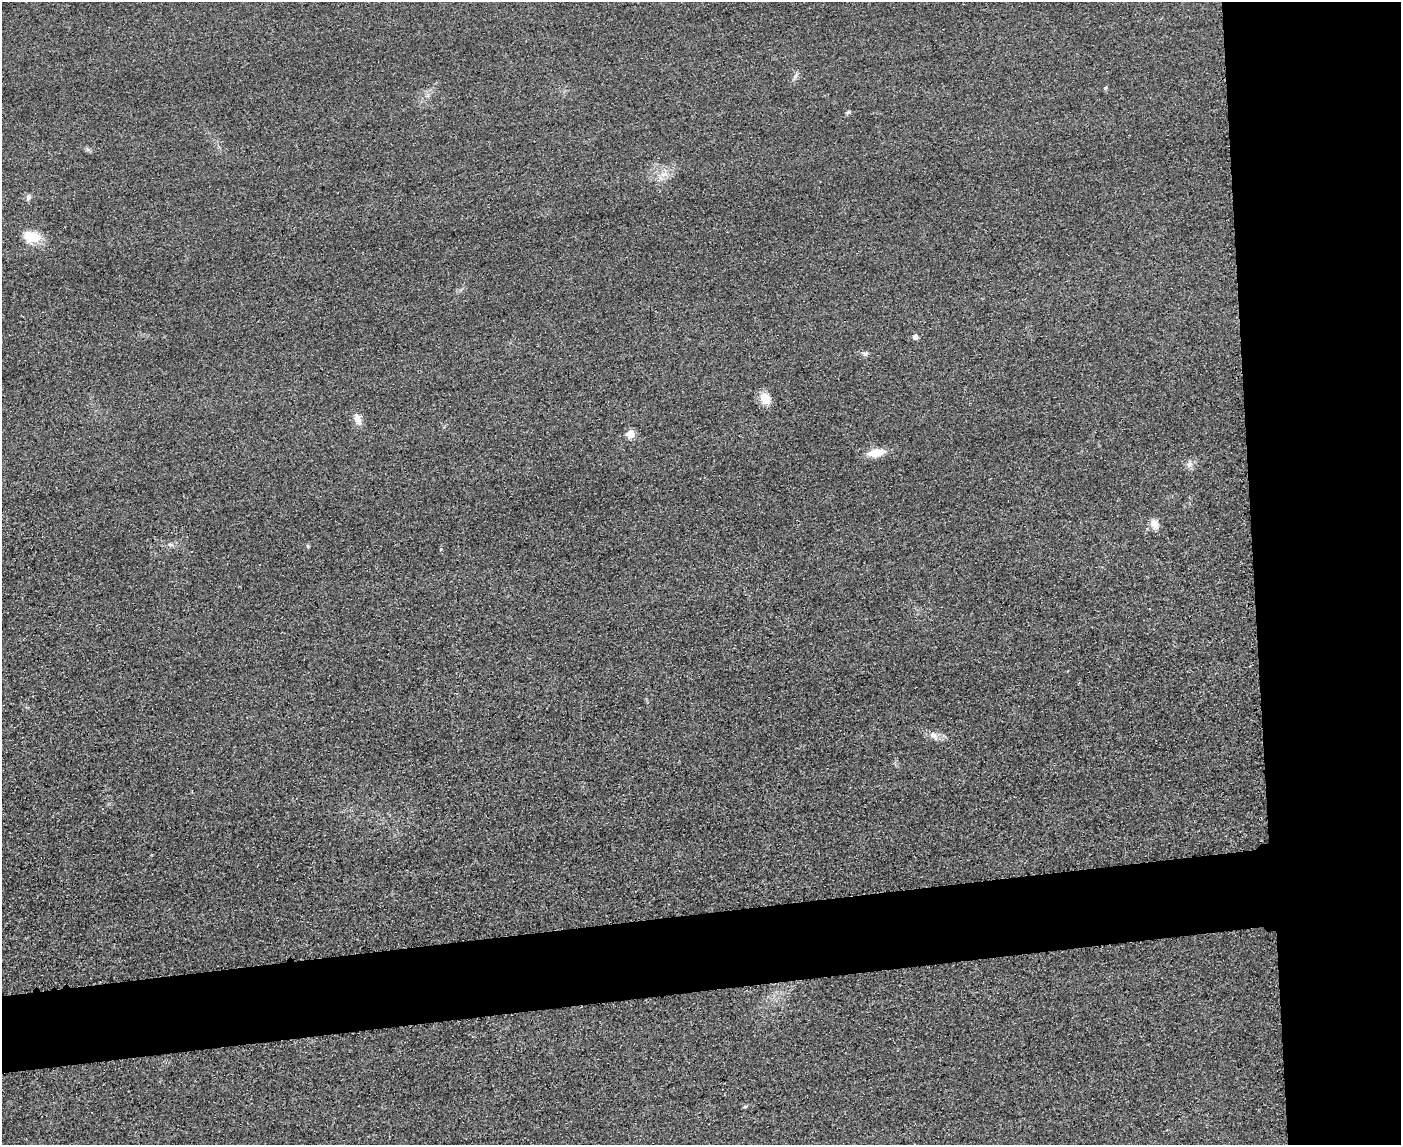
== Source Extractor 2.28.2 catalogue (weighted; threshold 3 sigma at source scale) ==
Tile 6 of 3 x 4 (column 3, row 2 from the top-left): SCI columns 3051-4449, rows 2308-3450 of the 4592 x 4615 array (HDU 1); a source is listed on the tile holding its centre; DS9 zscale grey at full resolution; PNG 1403 x 1147 px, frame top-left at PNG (2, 2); no overlay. Shown black and unused: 17% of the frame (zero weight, under 3 of 4 exposures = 3% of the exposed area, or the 3 px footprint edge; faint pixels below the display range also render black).
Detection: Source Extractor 2.28.2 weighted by HDU 2 'WHT'; one run over the whole footprint, this tile lists its part. Background 0.0674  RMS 0.017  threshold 0.0782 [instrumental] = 3 sigma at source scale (4.5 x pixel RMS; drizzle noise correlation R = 1.50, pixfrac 1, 0.05/0.05 arcsec/px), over >= 5 px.
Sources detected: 15; all 15 listed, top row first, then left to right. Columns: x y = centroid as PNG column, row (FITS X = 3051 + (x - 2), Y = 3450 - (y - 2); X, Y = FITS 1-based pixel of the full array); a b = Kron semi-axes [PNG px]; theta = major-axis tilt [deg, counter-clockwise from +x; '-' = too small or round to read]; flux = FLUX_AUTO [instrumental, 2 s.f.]
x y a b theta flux
795 76 7 4 71 3.9
664 174 13 4 16 8.8
28 198 8 5 74 4.2
32 237 22 14 -13 31
915 337 5 4 - 8.2
864 354 8 3 -19 3.4
765 398 12 10 -70 25
357 419 16 8 -72 13
630 434 5 5 - 38
876 453 17 7 8 34
1189 464 7 6 - 5.3
1154 523 13 9 -71 12
170 544 6 4 -19 2.9
933 735 10 7 -41 9
745 1107 6 4 2 2.1
Unlisted compact peaks at least as high as the median listed source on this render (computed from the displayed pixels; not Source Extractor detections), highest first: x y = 1105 88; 849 112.